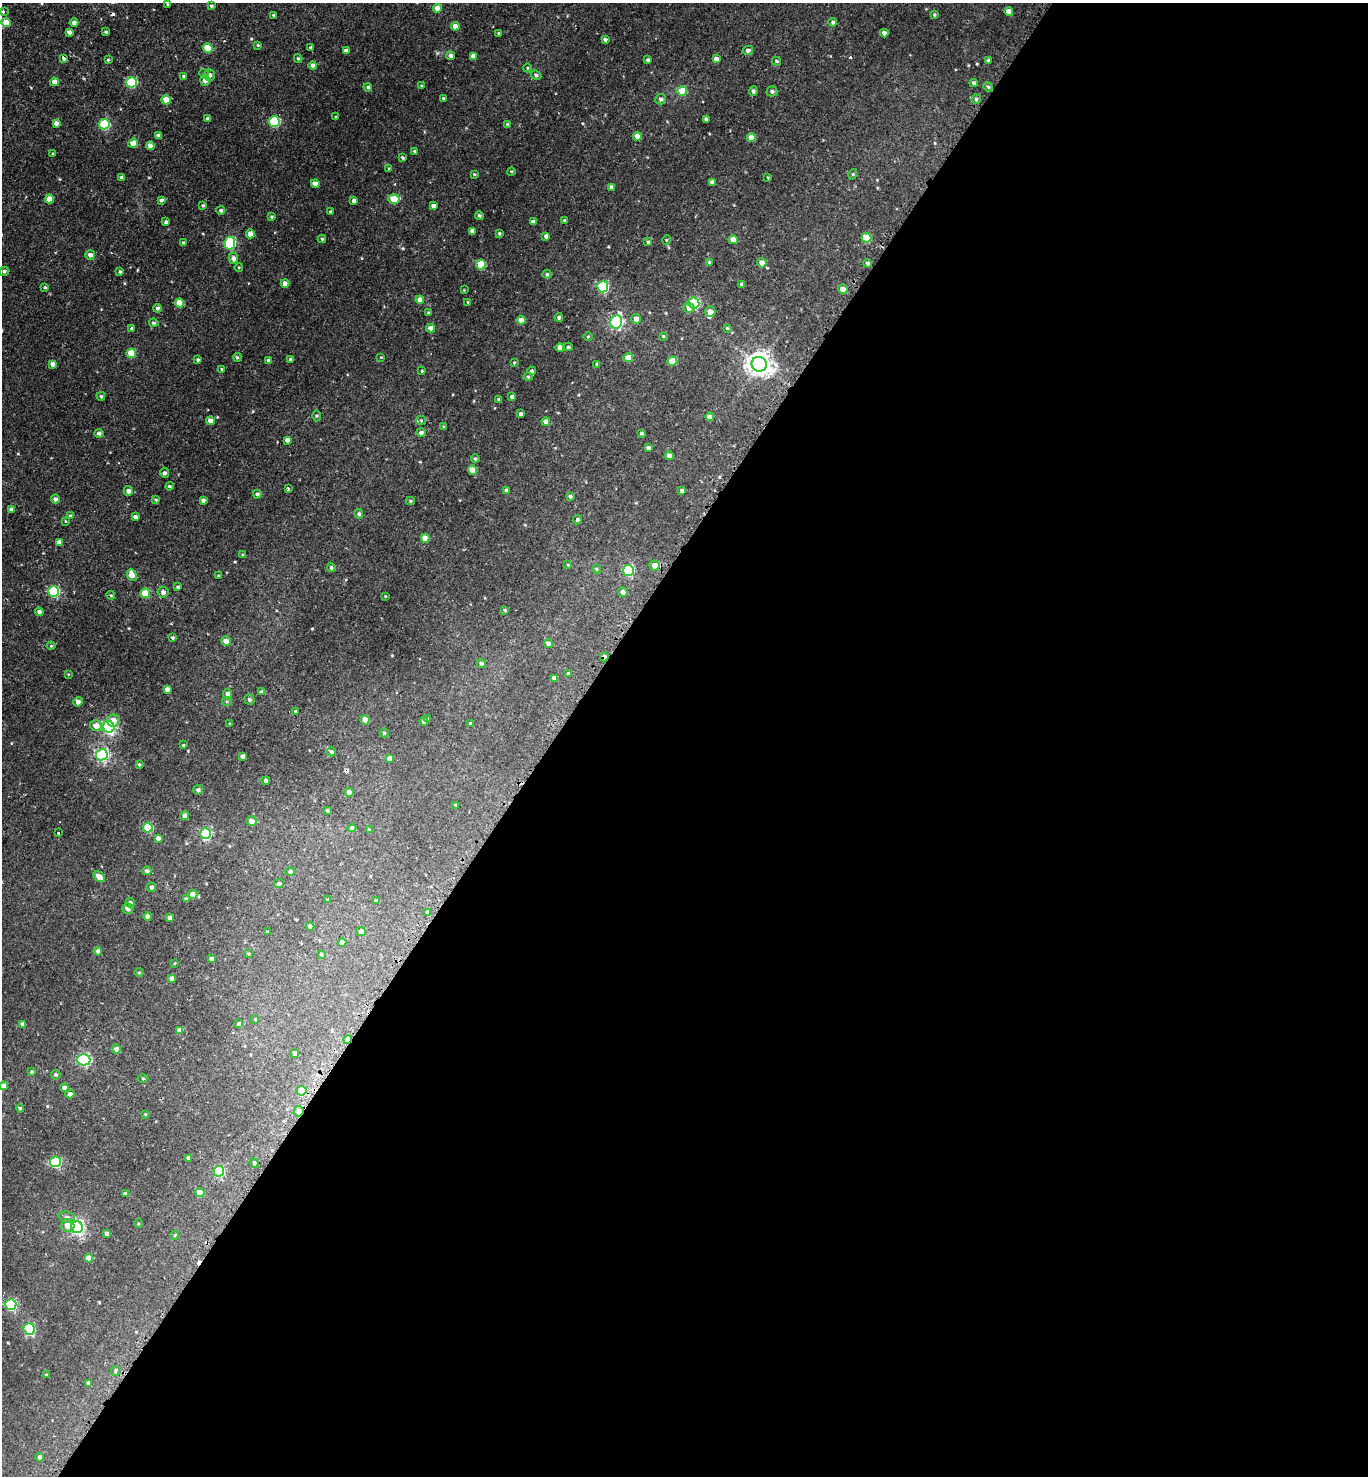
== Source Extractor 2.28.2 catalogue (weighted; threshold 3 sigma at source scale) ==
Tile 12 of 4 x 4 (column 4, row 3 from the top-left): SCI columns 4479-5844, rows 1522-2995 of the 5989 x 5982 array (HDU 1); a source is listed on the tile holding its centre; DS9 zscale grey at full resolution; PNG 1370 x 1478 px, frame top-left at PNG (2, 3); each listed source drawn as its Kron ellipse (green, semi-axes under 4 px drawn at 4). Shown black and unused: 60% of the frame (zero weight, under 2 of 3 exposures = <1% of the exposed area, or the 3 px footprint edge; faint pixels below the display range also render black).
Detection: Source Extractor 2.28.2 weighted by HDU 2 'WHT'; one run over the whole footprint, this tile lists its part. Background 0.00556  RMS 0.0037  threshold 0.0165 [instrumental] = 3 sigma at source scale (4.5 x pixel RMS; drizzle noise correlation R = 1.50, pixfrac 1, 0.05/0.05 arcsec/px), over >= 5 px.
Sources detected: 317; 5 cosmic-ray / hot-pixel residue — neither listed nor drawn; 1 inside a brighter listed object's ellipse — not listed separately; the other 311 listed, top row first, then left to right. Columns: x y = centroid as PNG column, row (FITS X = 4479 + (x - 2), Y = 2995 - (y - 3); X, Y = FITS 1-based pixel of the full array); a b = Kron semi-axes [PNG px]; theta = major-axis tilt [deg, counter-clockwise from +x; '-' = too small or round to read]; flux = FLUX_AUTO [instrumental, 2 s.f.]
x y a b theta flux
168 4 3 2 - 0.32
211 6 4 3 - 0.54
437 8 4 4 - 3.7
4 11 3 3 - 1.2
1009 12 4 4 - 3.4
934 14 4 3 - 0.42
273 15 3 3 - 0.47
6 22 4 4 - 4.3
833 22 4 4 - 0.69
74 23 4 4 - 1.1
455 26 4 4 - 3.5
69 32 4 4 - 1.2
106 32 4 3 - 0.5
498 33 3 3 - 0.37
884 33 4 4 - 1.6
605 40 4 4 - 0.86
258 45 3 2 - 0.35
208 48 5 4 - 9.2
311 48 3 3 - 0.76
748 50 5 4 - 1.2
346 51 4 4 - 1.5
451 56 4 4 - 1
473 56 4 4 - 1.9
64 58 4 3 - 1.2
298 58 4 3 - 0.5
716 59 4 4 - 1.6
108 60 3 3 - 0.39
648 60 3 3 - 0.7
988 60 4 3 - 0.75
776 61 4 3 - 0.55
313 65 4 4 - 1.1
527 68 4 3 - 0.31
204 74 5 4 - 0.53
210 75 5 5 - 1.4
536 75 5 4 - 0.76
184 77 4 3 - 0.98
205 80 5 4 - 2.3
54 82 4 4 - 2.3
131 82 5 5 - 25
974 83 4 4 - 0.94
421 86 3 3 - 0.41
368 87 4 4 - 0.65
988 87 5 4 - 0.6
682 91 5 5 - 10
753 91 5 4 - 0.83
772 91 5 5 - 0.9
444 99 3 3 - 0.68
661 99 5 5 - 0.94
976 99 5 4 - 0.54
166 100 5 4 - 4.1
336 117 3 3 - 0.34
208 119 4 4 - 1.4
706 119 4 4 - 1.2
274 122 5 5 - 28
56 123 4 4 - 1.6
104 124 5 5 - 24
507 124 3 3 - 0.32
159 135 4 4 - 1.5
637 136 4 4 - 2.8
751 137 4 4 - 4.2
133 143 5 4 - 4.3
150 146 4 4 - 2.3
414 151 4 3 - 0.44
53 154 3 3 - 0.36
403 158 3 3 - 0.64
389 169 4 3 - 0.5
511 171 4 3 - 0.33
474 174 3 3 - 0.35
853 174 5 3 - 0.4
122 178 4 4 - 1
768 178 3 2 - 0.28
712 182 4 4 - 1.2
315 184 4 4 - 1.9
611 187 4 3 - 0.95
49 199 4 4 - 3.8
394 199 5 5 - 9.1
161 200 4 4 - 0.88
354 201 4 4 - 1.5
203 205 4 3 - 0.48
433 206 4 4 - 1.6
221 211 4 4 - 0.7
330 212 3 3 - 0.52
479 215 4 4 - 0.56
272 217 4 4 - 0.49
564 220 4 3 - 0.4
166 222 4 3 - 0.79
533 222 4 4 - 2.1
472 231 4 4 - 1.5
499 233 3 3 - 0.5
250 234 4 4 - 2.5
546 236 4 4 - 1.1
866 238 5 5 - 9.7
322 239 4 4 - 0.41
667 240 5 3 - 0.3
733 240 4 4 - 3.5
648 242 4 4 - 0.53
183 243 3 3 - 0.53
230 243 6 5 - 31
90 255 5 5 - 1.6
233 258 5 4 - 1.5
709 262 3 3 - 0.42
762 263 5 4 - 2.1
868 263 4 4 - 0.82
481 264 5 5 - 12
239 267 4 3 - 0.32
4 271 5 4 - 0.84
120 272 4 3 - 0.57
547 274 4 4 - 0.5
285 283 4 4 - 2.6
741 284 4 3 - 0.5
45 287 4 3 - 0.39
603 287 5 5 - 38
843 289 5 4 - 2.7
464 290 3 3 - 0.23
420 300 4 4 - 2.8
468 302 4 3 - 0.32
179 303 4 4 - 5.3
694 303 5 5 - 37
158 308 4 4 - 0.76
689 308 5 5 - 1.9
710 312 5 5 - 2.2
428 313 3 3 - 0.55
559 317 4 4 - 0.92
636 319 5 4 - 2
521 320 4 4 - 3.7
616 322 7 6 - 60
154 323 5 4 - 0.62
431 328 4 4 - 2.4
727 328 4 4 - 0.36
132 329 4 4 - 0.81
663 336 4 4 - 0.45
588 337 4 3 - 0.36
568 347 4 3 - 0.57
560 348 4 4 - 2.2
131 353 5 4 - 10
237 357 4 4 - 0.58
381 357 4 2 - 0.26
628 358 4 4 - 4.9
291 359 4 4 - 0.7
198 360 4 3 - 0.55
268 360 4 4 - 0.76
672 361 5 4 - 7.8
514 362 4 3 - 0.36
53 364 4 4 - 1.4
759 364 8 7 - 290
597 365 4 4 - 0.71
221 369 3 3 - 0.36
422 371 4 3 - 0.34
532 371 4 4 - 0.62
528 377 5 4 - 0.47
101 396 4 4 - 0.57
512 397 4 4 - 0.94
499 400 4 4 - 0.63
520 413 4 3 - 1.2
316 416 5 3 - 0.44
710 417 4 4 - 2.5
421 420 5 4 - 0.46
210 421 4 4 - 2.2
546 422 4 4 - 2.3
444 427 4 3 - 0.39
99 433 5 4 - 0.9
421 433 5 4 - 0.9
641 433 3 3 - 0.57
287 440 4 4 - 1.3
648 448 4 3 - 1
669 456 4 4 - 1.5
475 459 4 4 - 0.49
472 470 4 4 - 5.4
164 473 5 4 - 0.81
169 486 4 3 - 0.47
288 489 3 3 - 0.87
507 490 4 4 - 0.97
128 491 5 4 - 1.4
682 491 4 3 - 0.83
257 494 4 4 - 0.75
570 496 4 3 - 0.64
55 499 4 4 - 0.98
156 500 4 4 - 0.4
203 501 3 3 - 1
410 501 4 4 - 0.52
11 510 4 4 - 1.3
359 514 5 4 - 0.77
70 516 4 4 - 0.76
135 517 4 4 - 1.4
577 520 5 4 - 0.81
65 521 4 3 - 0.28
425 538 4 4 - 3.9
59 542 4 4 - 2.2
243 555 3 3 - 0.48
568 565 4 3 - 0.32
654 565 5 5 - 2.7
331 567 5 4 - 0.61
597 569 4 4 - 0.39
628 570 5 5 - 31
132 575 6 5 - 3.9
218 576 4 3 - 0.32
178 587 4 3 - 0.58
54 591 5 5 - 37
163 592 5 5 - 1.3
623 592 5 5 - 1.4
145 593 5 4 - 9.6
111 595 4 4 - 0.49
385 596 3 2 - 0.26
505 610 4 3 - 0.4
39 612 4 4 - 1
173 638 4 4 - 0.55
226 641 5 4 - 2.1
548 643 4 4 - 0.79
51 646 4 3 - 0.31
604 657 4 3 - 1.6
481 664 4 4 - 0.73
68 674 4 3 - 0.29
568 674 4 3 - 0.37
554 678 4 4 - 1.4
167 689 4 4 - 1.4
261 691 3 3 - 1.8
227 694 5 4 - 1.3
249 699 5 5 - 0.74
227 701 5 4 - 0.45
78 702 5 4 - 1.5
296 711 3 3 - 0.44
428 719 3 2 - 0.35
113 720 6 6 - 3.1
365 720 4 4 - 3.7
424 721 4 4 - 0.94
471 723 4 3 - 0.58
230 724 3 3 - 0.52
96 726 6 5 - 2.9
109 727 6 5 - 61
384 733 4 4 - 0.5
183 745 3 2 - 0.34
331 752 4 4 - 0.64
102 755 5 5 - 64
243 756 4 4 - 1.4
390 758 4 4 - 1.9
139 765 4 3 - 0.48
266 781 4 4 - 0.97
198 790 5 4 - 0.97
349 792 4 4 - 1.8
456 805 3 3 - 0.46
327 811 3 3 - 0.51
185 816 4 4 - 2.4
251 821 5 4 - 2.4
148 828 5 5 - 15
352 828 4 4 - 1.1
369 830 4 3 - 0.53
58 833 3 3 - 1.5
206 834 5 5 - 30
158 838 4 4 - 1.3
147 871 4 4 - 0.82
290 871 4 4 - 0.87
99 877 6 4 -31 3.1
279 884 5 4 - 0.73
151 887 5 4 - 0.8
193 894 4 4 - 4.3
186 899 4 4 - 0.8
327 899 4 2 - 0.29
376 901 4 3 - 0.98
130 903 4 4 - 0.83
128 908 5 5 - 1.6
428 912 4 3 - 1.1
148 917 4 4 - 2
170 918 4 4 - 1.4
310 926 4 4 - 1.2
267 932 3 3 - 0.39
361 932 4 4 - 1.6
342 943 4 4 - 1.7
98 951 4 4 - 1.3
249 954 4 3 - 0.4
321 954 4 4 - 0.39
211 958 3 3 - 0.81
175 963 4 2 - 0.24
139 973 4 3 - 0.34
171 978 4 4 - 1.3
255 1019 3 3 - 0.29
23 1024 4 4 - 1.7
239 1024 4 4 - 1.3
179 1030 4 4 - 1.6
348 1039 4 4 - 2
116 1049 5 4 - 1.5
295 1053 4 4 - 1.3
84 1060 7 5 -1 46
31 1072 4 4 - 0.51
56 1075 5 4 - 0.65
143 1078 5 3 - 0.33
4 1086 4 4 - 1.7
64 1088 4 4 - 1.3
301 1091 5 5 - 6.8
70 1094 4 4 - 1.4
20 1108 4 3 - 0.47
299 1111 5 5 - 1.7
145 1114 3 3 - 0.3
188 1158 4 4 - 1.4
55 1162 5 5 - 30
254 1163 5 4 - 0.43
219 1171 5 5 - 29
200 1193 5 4 - 4.6
126 1194 4 4 - 1.6
67 1217 7 5 -10 1.1
138 1224 4 3 - 0.37
68 1225 7 6 - 2.5
77 1227 6 6 - 69
107 1234 4 4 - 1.3
175 1235 4 4 - 0.42
89 1258 4 4 - 4.8
11 1304 5 5 - 39
29 1329 6 5 - 30
115 1371 5 4 - 0.55
46 1375 3 3 - 0.37
89 1383 4 4 - 1.1
39 1457 4 4 - 1
Overlapping masked pixels (flux is a lower limit): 3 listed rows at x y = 604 657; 348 1039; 299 1111
Isophote crosses this tile's border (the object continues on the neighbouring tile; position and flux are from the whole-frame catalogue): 1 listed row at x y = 4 1086